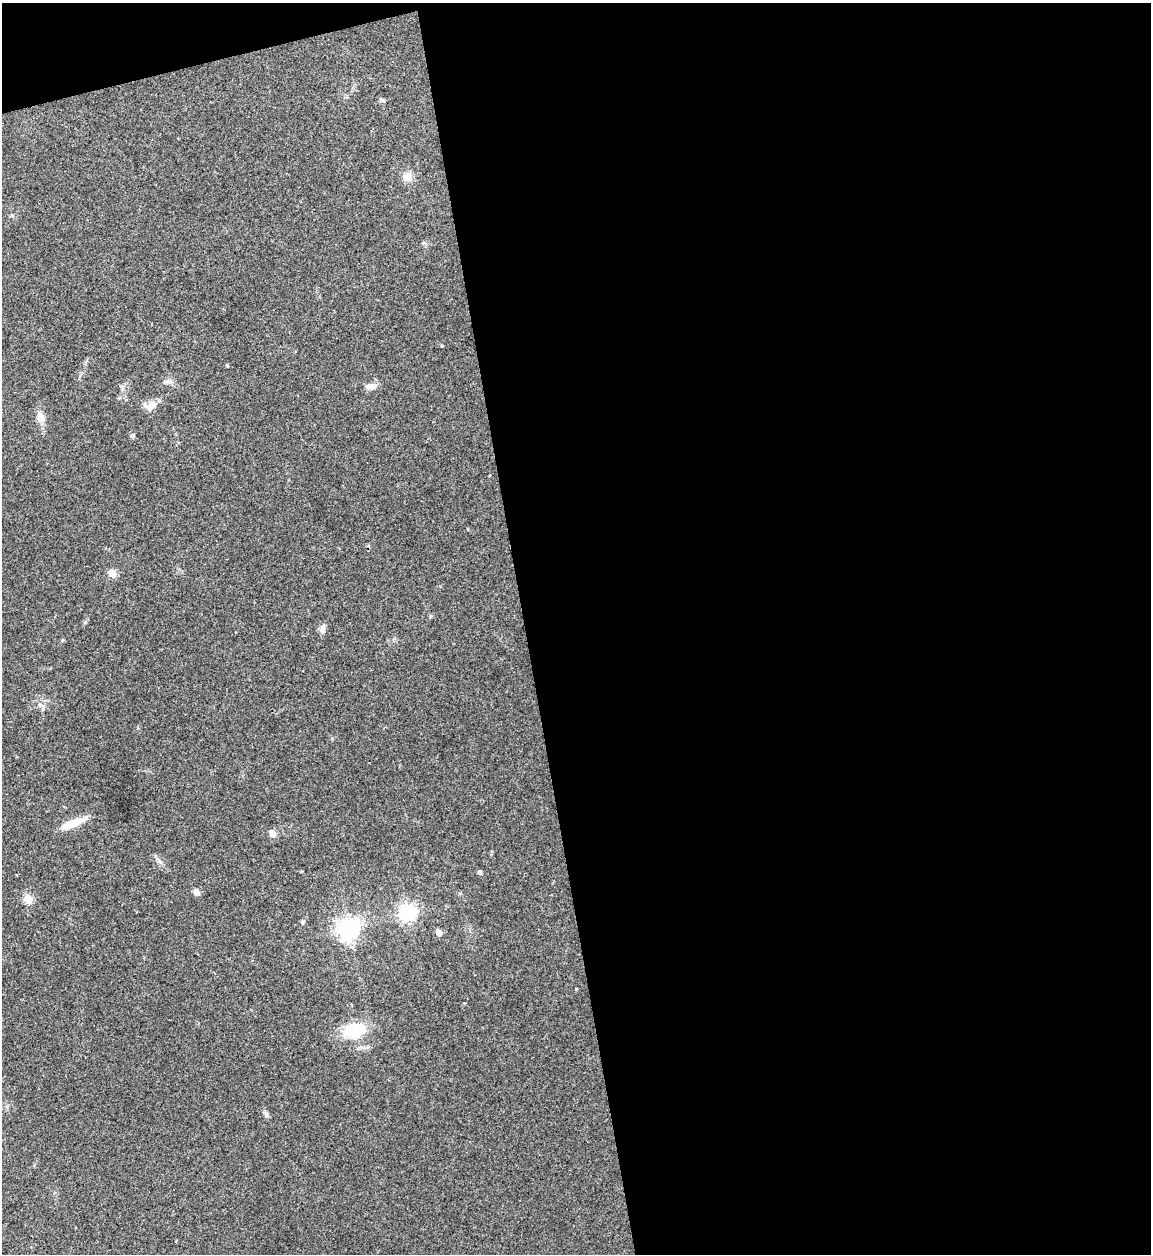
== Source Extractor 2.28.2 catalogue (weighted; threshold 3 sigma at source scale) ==
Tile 4 of 4 x 4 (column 4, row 1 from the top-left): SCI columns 3704-4852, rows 3759-5010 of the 4992 x 5013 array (HDU 1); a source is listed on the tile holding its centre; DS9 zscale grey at full resolution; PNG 1153 x 1256 px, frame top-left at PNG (2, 3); no overlay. Shown black and unused: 56% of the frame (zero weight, under 3 of 4 exposures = <1% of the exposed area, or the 3 px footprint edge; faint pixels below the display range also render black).
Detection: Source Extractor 2.28.2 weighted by HDU 2 'WHT'; one run over the whole footprint, this tile lists its part. Background 0.0521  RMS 0.0049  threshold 0.022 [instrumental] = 3 sigma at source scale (4.5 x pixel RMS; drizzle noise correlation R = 1.50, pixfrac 1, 0.05/0.05 arcsec/px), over >= 5 px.
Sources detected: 23; all 23 listed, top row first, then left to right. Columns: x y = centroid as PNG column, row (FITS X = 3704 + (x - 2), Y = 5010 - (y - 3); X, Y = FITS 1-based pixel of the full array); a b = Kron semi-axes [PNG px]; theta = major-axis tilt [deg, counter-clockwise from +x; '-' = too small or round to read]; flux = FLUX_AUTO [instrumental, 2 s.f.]
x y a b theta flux
382 100 6 4 -18 0.94
407 177 12 9 -13 4.1
227 366 4 3 - 0.56
167 381 7 4 18 1.2
370 386 13 8 -2 2.9
151 405 12 8 30 5.7
40 417 13 8 -68 4
132 436 7 6 - 0.96
112 573 5 5 - 13
322 629 12 6 84 2.4
40 704 7 4 -2 1
73 823 26 9 22 8.4
272 833 8 7 - 2.7
480 872 5 5 - 0.92
196 892 7 6 - 2.4
28 899 5 5 - 19
408 912 7 6 - 180
302 922 6 4 -46 0.69
348 929 7 7 - 330
439 933 5 4 - 5.9
576 989 3 3 - 0.35
354 1030 28 18 8 18
266 1114 8 6 -73 1.2
Unlisted compact peaks at least as high as the median listed source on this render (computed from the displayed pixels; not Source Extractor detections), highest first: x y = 85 622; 122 387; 442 346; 159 861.